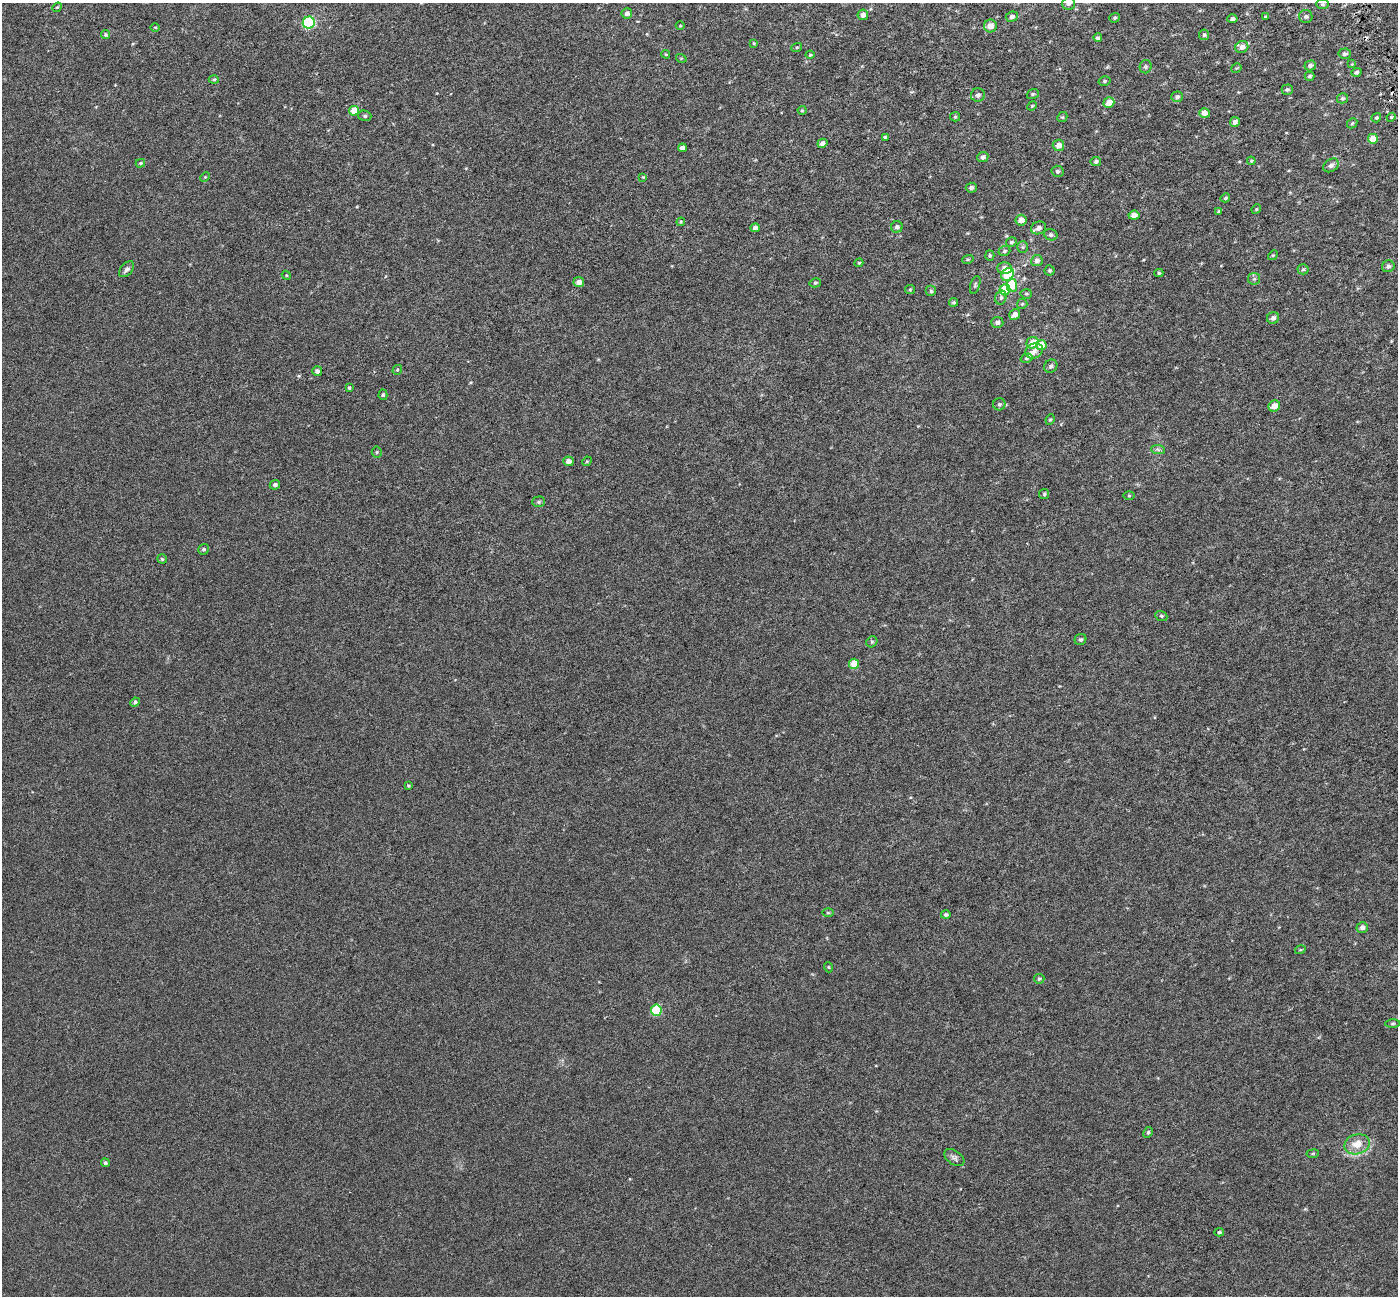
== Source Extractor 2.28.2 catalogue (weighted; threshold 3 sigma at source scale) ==
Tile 10 of 4 x 4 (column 2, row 3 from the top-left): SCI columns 1400-2795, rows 1438-2731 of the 5589 x 5407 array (HDU 1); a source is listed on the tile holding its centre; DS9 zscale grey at full resolution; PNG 1400 x 1298 px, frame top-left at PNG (2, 3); each listed source drawn as its Kron ellipse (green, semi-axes under 4 px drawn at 4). Shown black and unused: <1% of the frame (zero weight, under 3 of 6 exposures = <1% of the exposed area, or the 3 px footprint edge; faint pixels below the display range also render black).
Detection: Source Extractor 2.28.2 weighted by HDU 2 'WHT'; one run over the whole footprint, this tile lists its part. Background 6.72e-04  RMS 0.0026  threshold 0.0105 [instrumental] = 3 sigma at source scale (4.09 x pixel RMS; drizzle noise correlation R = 1.36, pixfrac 0.8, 0.0396/0.0396 arcsec/px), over >= 5 px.
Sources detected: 149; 2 cosmic-ray / hot-pixel residue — neither listed nor drawn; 1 inside a brighter listed object's ellipse — not listed separately; the other 146 listed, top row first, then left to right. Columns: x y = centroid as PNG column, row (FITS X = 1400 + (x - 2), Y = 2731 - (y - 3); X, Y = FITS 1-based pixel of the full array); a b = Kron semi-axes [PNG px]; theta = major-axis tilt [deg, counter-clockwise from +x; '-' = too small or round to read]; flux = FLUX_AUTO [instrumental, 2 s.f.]
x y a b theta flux
1069 3 6 6 - 0.57
1322 4 6 5 - 0.38
57 7 5 4 - 0.26
627 13 5 5 - 0.95
863 15 5 5 - 1
1265 16 3 2 - 0.21
1306 16 6 6 - 0.54
1012 17 6 5 - 0.67
1115 18 5 4 - 0.35
1232 19 5 4 - 0.56
309 23 6 6 - 22
680 26 4 3 - 0.2
990 26 6 6 - 1.8
155 27 5 3 - 0.23
105 35 4 4 - 0.33
1204 35 5 5 - 0.37
1098 38 4 3 - 0.47
754 43 4 3 - 0.19
797 47 5 3 - 0.23
1242 47 6 6 - 1
666 54 4 4 - 0.22
1345 54 6 5 - 0.55
810 55 4 4 - 0.24
681 58 5 3 - 0.24
1352 64 4 4 - 0.18
1310 65 5 5 - 0.64
1146 67 6 6 - 0.42
1236 68 5 3 - 0.22
1356 72 5 4 - 0.52
1309 76 5 4 - 0.35
214 79 5 3 - 0.25
1104 81 6 5 - 0.35
1287 90 5 5 - 0.45
1033 94 6 4 21 0.33
978 95 7 6 - 0.77
1177 97 6 5 - 0.49
1342 98 5 5 - 0.36
1109 103 5 5 - 2.8
1032 106 5 4 - 0.23
802 110 4 4 - 0.22
354 111 5 5 - 3.8
1205 113 5 5 - 1.5
365 116 6 5 - 0.42
955 117 5 4 - 0.28
1062 117 5 4 - 0.32
1391 117 4 4 - 0.32
1376 118 5 4 - 0.33
1235 122 5 4 - 0.77
1352 123 6 4 46 0.29
885 137 4 3 - 0.32
1373 139 5 5 - 3.7
822 143 5 4 - 0.82
1058 145 6 5 - 1.4
682 148 4 4 - 0.94
983 157 6 5 - 0.73
1251 161 4 4 - 0.25
1096 162 5 4 - 0.52
140 163 5 4 - 0.29
1331 165 8 6 36 0.79
1057 171 6 5 - 0.47
205 177 5 3 - 0.23
643 177 4 4 - 0.19
971 188 5 5 - 0.64
1225 198 5 4 - 0.39
1256 209 5 4 - 0.24
1219 211 4 3 - 0.41
1134 215 5 4 - 1.3
1021 220 5 5 - 1.9
681 222 4 3 - 0.22
897 227 6 5 - 0.62
755 228 5 4 - 1.1
1038 228 8 6 25 1.1
1051 235 7 5 -24 0.47
1011 242 5 4 - 0.39
1023 247 6 5 - 0.4
1004 251 6 4 18 0.42
1273 255 5 4 - 0.27
990 256 5 4 - 0.32
968 259 6 3 18 0.28
1037 261 5 5 - 0.86
859 263 4 4 - 0.25
1388 266 6 5 - 0.56
1004 268 7 6 - 1.3
127 269 9 6 47 0.76
1303 269 5 5 - 0.33
1049 270 5 5 - 0.37
1159 273 4 4 - 0.29
286 275 5 3 - 0.21
1008 275 7 5 49 9.3
1254 279 6 5 - 0.49
579 282 5 5 - 1.2
815 283 6 4 15 0.33
975 285 9 4 72 0.4
1012 285 6 5 - 5.6
910 289 5 4 - 0.25
1005 290 5 5 - 7.8
931 291 5 5 - 0.4
1026 294 5 5 - 0.33
1001 297 7 5 73 0.54
954 302 4 4 - 0.36
1022 304 5 5 - 0.29
1015 314 5 5 - 1.5
1273 318 6 5 - 0.82
997 322 6 5 - 0.74
1032 343 6 5 - 3
1041 345 5 5 - 4.1
1034 351 9 7 27 1.2
1027 358 6 4 17 0.37
1051 366 7 6 - 0.54
397 370 5 4 - 0.3
317 371 5 5 - 0.63
349 388 4 3 - 0.27
383 395 5 4 - 0.32
999 404 6 6 - 0.46
1274 406 6 5 - 2.1
1050 419 5 4 - 0.29
1158 450 7 4 -3 0.46
377 452 5 5 - 0.31
568 461 5 4 - 1
587 461 5 4 - 0.23
275 485 5 4 - 0.61
1044 494 5 5 - 0.33
1129 496 6 4 0 0.25
538 502 6 5 - 0.42
204 549 5 5 - 0.46
162 559 5 4 - 0.31
1161 616 6 4 -22 0.34
1080 639 6 5 - 0.53
872 642 6 5 - 0.38
854 664 5 5 - 4.7
135 702 5 4 - 0.46
408 786 4 3 - 0.27
828 913 6 4 0 0.29
946 915 5 4 - 0.51
1362 927 6 5 - 0.98
1300 950 5 3 - 0.23
828 967 5 3 - 0.18
1039 979 5 5 - 0.35
656 1010 5 5 - 11
1392 1024 7 4 1 0.33
1148 1132 6 4 63 0.37
1357 1144 13 10 17 2.9
1313 1154 6 3 9 0.26
954 1158 11 7 -34 0.77
105 1163 4 4 - 0.39
1219 1232 5 4 - 0.33
Isophote crosses this tile's border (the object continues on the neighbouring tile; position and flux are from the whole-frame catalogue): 1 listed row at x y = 1069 3